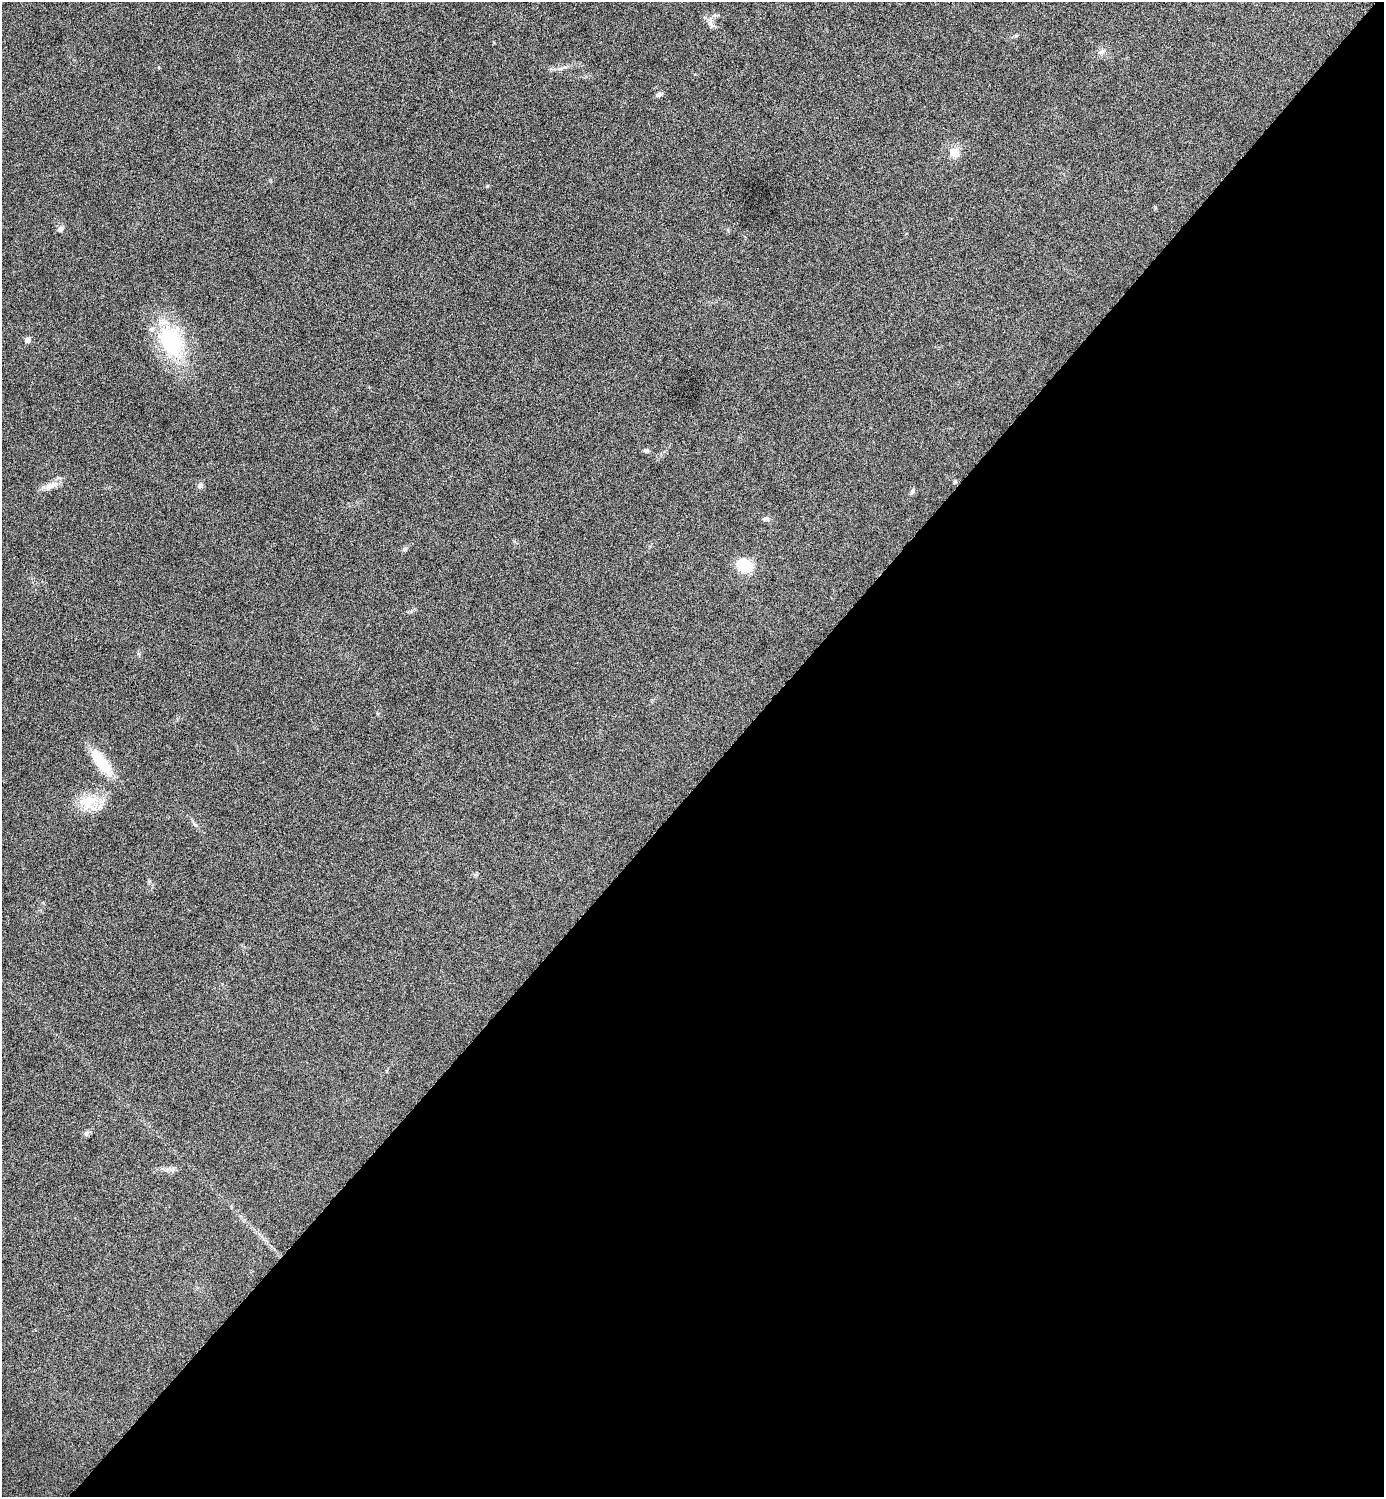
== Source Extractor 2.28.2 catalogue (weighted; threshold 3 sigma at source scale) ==
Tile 12 of 4 x 4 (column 4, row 3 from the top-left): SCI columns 4306-5687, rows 1501-2995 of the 5987 x 5987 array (HDU 1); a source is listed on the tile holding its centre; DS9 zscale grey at full resolution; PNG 1386 x 1499 px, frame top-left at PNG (2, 2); no overlay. Shown black and unused: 48% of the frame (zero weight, under 4 of 8 exposures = <1% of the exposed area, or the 3 px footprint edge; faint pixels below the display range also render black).
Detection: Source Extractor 2.28.2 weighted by HDU 2 'WHT'; one run over the whole footprint, this tile lists its part. Background 0.0326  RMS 0.0037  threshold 0.0151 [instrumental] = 3 sigma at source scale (4.09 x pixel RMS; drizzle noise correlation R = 1.36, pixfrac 0.8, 0.05/0.05 arcsec/px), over >= 5 px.
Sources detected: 23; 1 inside a brighter listed object's ellipse — not listed separately; the other 22 listed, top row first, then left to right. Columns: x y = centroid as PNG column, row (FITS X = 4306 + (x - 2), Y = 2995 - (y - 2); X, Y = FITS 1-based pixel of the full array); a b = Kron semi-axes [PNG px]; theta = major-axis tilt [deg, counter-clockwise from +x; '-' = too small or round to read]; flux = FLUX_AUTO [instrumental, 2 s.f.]
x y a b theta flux
710 21 14 7 -75 1.8
1102 52 12 6 28 1.5
659 95 9 6 18 0.94
955 153 12 11 - 4
487 186 5 4 - 0.38
60 229 7 7 - 1.2
28 340 6 5 - 1.8
171 342 47 30 -68 30
646 450 7 5 1 0.69
955 482 5 4 - 0.56
51 485 23 8 21 3.3
200 486 9 7 55 1
912 491 9 4 72 0.74
766 519 10 7 -1 1
405 549 8 5 28 0.72
744 566 14 11 -29 12
101 762 36 12 -53 11
89 802 28 20 -15 10
194 823 14 4 -52 0.96
475 875 7 4 1 0.52
86 1133 8 7 - 0.9
169 1169 10 5 9 1.2